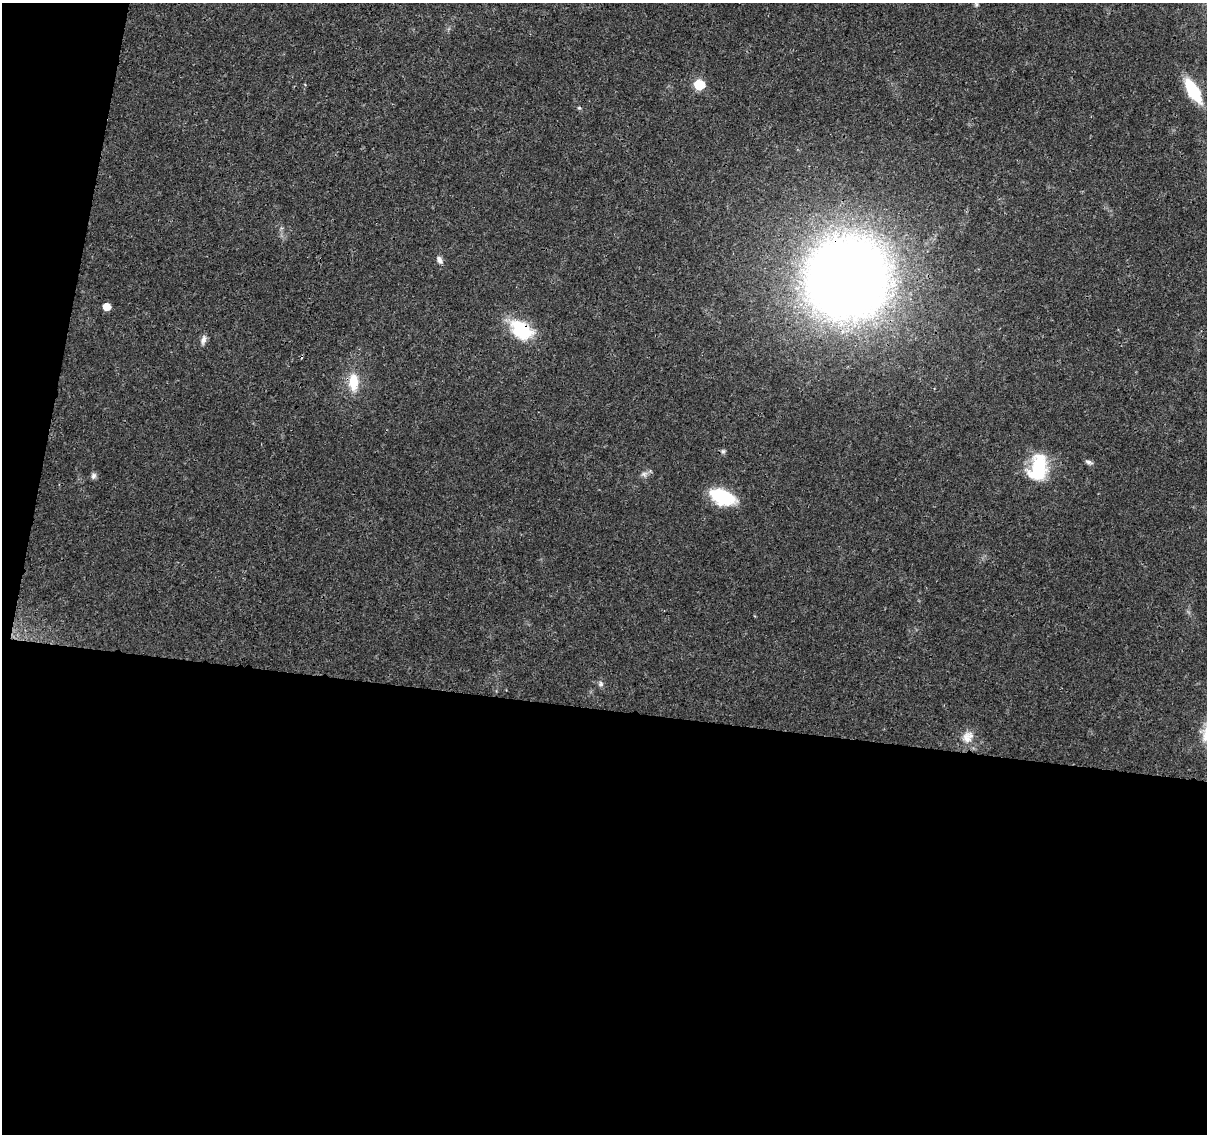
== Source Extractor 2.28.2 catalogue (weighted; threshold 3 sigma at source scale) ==
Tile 13 of 4 x 4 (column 1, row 4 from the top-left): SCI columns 3-1207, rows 228-1359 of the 4833 x 5042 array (HDU 1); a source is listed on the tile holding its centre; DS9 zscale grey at full resolution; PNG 1209 x 1136 px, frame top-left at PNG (2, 3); no overlay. Shown black and unused: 41% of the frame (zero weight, under 3 of 4 exposures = <1% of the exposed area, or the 3 px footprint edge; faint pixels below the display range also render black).
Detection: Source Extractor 2.28.2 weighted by HDU 2 'WHT'; one run over the whole footprint, this tile lists its part. Background 0.024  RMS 0.002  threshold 0.00914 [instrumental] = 3 sigma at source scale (4.5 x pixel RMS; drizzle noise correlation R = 1.50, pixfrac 1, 0.0396/0.0396 arcsec/px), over >= 5 px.
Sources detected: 19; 1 cosmic-ray / hot-pixel residue — not listed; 1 inside a brighter listed object's ellipse — not listed separately; the other 17 listed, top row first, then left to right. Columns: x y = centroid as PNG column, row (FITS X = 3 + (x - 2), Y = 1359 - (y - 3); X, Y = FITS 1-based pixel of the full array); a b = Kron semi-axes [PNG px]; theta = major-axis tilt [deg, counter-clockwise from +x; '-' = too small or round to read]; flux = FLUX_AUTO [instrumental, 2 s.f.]
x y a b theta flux
699 85 6 6 - 13
1193 91 18 8 -59 14
579 108 5 5 - 0.26
439 260 11 6 -59 0.87
847 278 62 60 32 290
107 307 5 5 - 3
521 330 25 16 -40 12
203 340 13 7 74 0.99
353 382 23 12 89 4.7
723 451 6 6 - 0.42
1089 462 10 5 -21 0.58
1039 466 29 18 87 11
644 474 8 7 - 0.69
93 476 8 7 - 0.6
722 497 25 13 -22 12
601 684 8 7 - 0.58
967 738 18 13 -68 2.5
Overlapping masked pixels (flux is a lower limit): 2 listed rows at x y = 847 278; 521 330